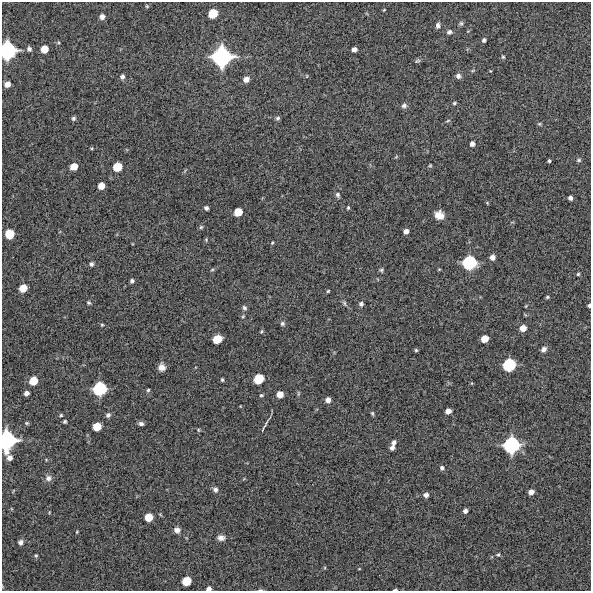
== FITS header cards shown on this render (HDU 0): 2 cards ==
NAXIS1  =                  589 /FITS: X Dimension
NAXIS2  =                  589 /FITS: Y Dimension

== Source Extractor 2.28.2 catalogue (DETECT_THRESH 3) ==
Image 589 x 589 px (HDU 0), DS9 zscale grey, 1 PNG px = 1 image px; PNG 593 x 593 px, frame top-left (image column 1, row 589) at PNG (2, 2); no overlay
Background 9140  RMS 280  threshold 847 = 3 sigma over >= 5 px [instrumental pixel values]
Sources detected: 119; all 119 listed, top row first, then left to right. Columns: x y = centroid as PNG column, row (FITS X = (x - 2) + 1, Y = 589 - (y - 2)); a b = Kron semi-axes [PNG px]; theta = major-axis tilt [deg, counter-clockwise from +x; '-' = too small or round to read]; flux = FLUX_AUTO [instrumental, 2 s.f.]
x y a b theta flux
147 6 5 4 - 2.0e+04
384 10 4 3 - 1.6e+04
213 13 7 6 - 4.3e+05
102 17 5 5 - 9.1e+04
461 23 6 5 - 3.6e+04
438 25 7 5 84 5.8e+04
449 32 7 6 - 5.4e+04
484 40 5 4 - 3.9e+04
29 49 7 6 - 5.7e+04
44 49 6 6 - 2.8e+05
354 49 5 4 - 8.5e+04
8 50 12 11 - 1.8e+06
222 57 14 13 - 2.3e+06
503 57 5 4 - 2.6e+04
417 61 8 5 29 3.3e+04
490 71 4 3 - 1.6e+04
307 76 5 3 - 1.4e+04
458 76 7 6 - 6.1e+04
122 77 5 5 - 5.9e+04
246 79 6 5 - 1.2e+05
7 84 6 5 - 1.4e+05
454 103 5 4 - 2.6e+04
404 105 7 6 - 5.6e+04
73 118 5 5 - 4.3e+04
278 118 5 5 - 4.0e+04
539 124 6 4 -19 2.4e+04
472 144 5 5 - 8.0e+04
92 148 5 3 - 1.7e+04
396 157 6 4 19 2.0e+04
579 160 6 6 - 3.6e+04
549 161 3 3 - 2.8e+04
430 165 5 4 - 2.1e+04
74 166 6 5 - 2.5e+05
117 167 7 6 - 4.1e+05
101 186 6 5 - 1.9e+05
338 195 6 5 - 4.5e+04
570 198 4 4 - 6.2e+04
487 203 4 4 - 1.7e+04
206 208 4 4 - 5.1e+04
348 208 4 3 - 2.3e+04
238 212 6 6 - 3.2e+05
439 215 8 7 - 1.9e+05
201 227 5 5 - 2.9e+04
406 231 5 4 - 9.2e+04
10 234 7 7 - 4.2e+05
206 240 5 4 - 2.3e+04
272 243 5 3 - 1.9e+04
492 257 5 5 - 1.1e+05
469 263 10 9 - 1.2e+06
91 264 5 5 - 5.0e+04
439 269 4 3 - 1.8e+04
212 270 5 3 - 2.2e+04
381 270 6 5 - 3.1e+04
578 274 4 4 - 2.7e+04
132 281 4 4 - 4.1e+04
23 288 6 6 - 2.9e+05
328 291 3 3 - 2.0e+04
547 297 4 4 - 2.6e+04
89 303 5 4 - 3.1e+04
344 303 7 5 -61 3.9e+04
361 304 6 5 - 4.7e+04
589 305 4 3 - 3.6e+04
526 306 5 3 - 1.5e+04
244 308 7 5 -57 4.1e+04
243 316 5 4 - 2.1e+04
282 324 6 6 - 4.1e+04
102 325 4 3 - 2.1e+04
523 328 6 5 - 1.7e+05
261 331 6 4 69 2.4e+04
217 339 7 6 - 4.1e+05
484 339 6 5 - 2.3e+05
543 349 7 6 - 7.7e+04
416 350 4 4 - 2.7e+04
509 365 9 8 - 1.0e+06
162 367 7 6 - 1.3e+05
259 379 7 7 - 5.3e+05
222 380 4 3 - 2.8e+04
33 381 7 6 - 3.3e+05
100 389 10 9 - 1.2e+06
148 390 4 4 - 2.6e+04
26 393 5 4 - 7.8e+04
280 394 5 5 - 1.8e+05
298 394 7 4 90 2.5e+04
261 395 5 4 - 2.4e+04
328 400 5 5 - 1.0e+05
240 406 4 3 - 1.2e+04
448 411 5 5 - 1.2e+05
372 413 6 4 -74 2.7e+04
61 415 4 3 - 2.6e+04
108 415 6 6 - 4.7e+04
65 421 4 4 - 3.3e+04
27 423 5 4 - 2.5e+04
141 424 6 5 - 5.2e+04
265 425 23 2 61 5.7e+04
97 426 6 6 - 3.4e+05
198 430 6 4 -89 2.0e+04
7 441 14 11 84 2.0e+06
394 442 6 5 - 6.4e+04
511 445 12 11 - 1.7e+06
392 448 5 4 - 7.1e+04
10 458 6 6 - 9.0e+04
442 468 6 6 - 4.5e+04
48 478 8 8 - 8.1e+04
215 490 7 6 - 6.2e+04
531 492 5 5 - 1.1e+05
426 495 5 4 - 7.0e+04
465 511 4 4 - 6.3e+04
149 517 6 6 - 3.2e+05
177 530 8 7 - 9.7e+04
77 532 4 3 - 1.6e+04
221 538 10 7 -3 9.8e+04
20 542 5 5 - 6.8e+04
36 555 5 4 - 2.4e+04
498 555 6 5 - 3.0e+04
359 569 4 2 - 1.2e+04
187 581 7 6 - 4.1e+05
209 588 5 4 - 6.2e+04
260 590 7 3 -8 2.1e+04
395 590 5 2 - 2.3e+04
At the frame edge (FLAGS 8, measured only in part): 6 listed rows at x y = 8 50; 589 305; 7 441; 209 588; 260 590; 395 590